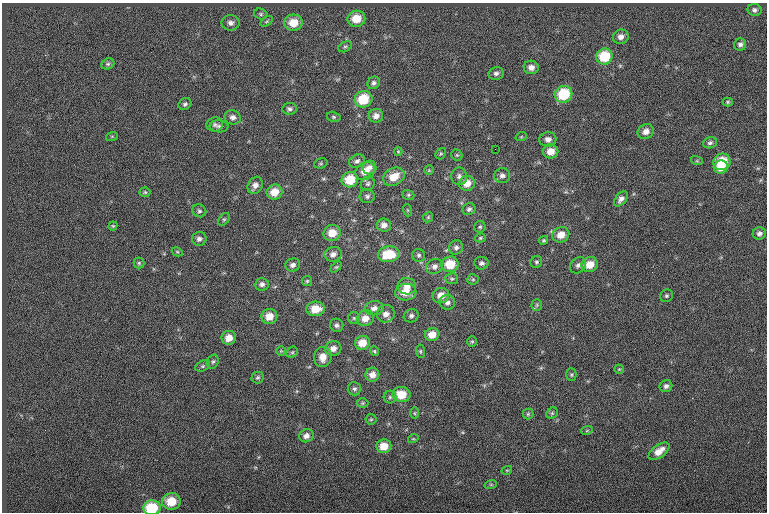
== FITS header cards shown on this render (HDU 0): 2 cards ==
NAXIS1  =                  765
NAXIS2  =                  510

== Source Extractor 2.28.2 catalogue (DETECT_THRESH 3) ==
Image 765 x 510 px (HDU 0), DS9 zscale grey, 1 PNG px = 1 image px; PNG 769 x 514 px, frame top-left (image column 1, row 510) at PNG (2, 3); each listed source drawn as its Kron ellipse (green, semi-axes under 4 px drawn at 4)
Background -0.0419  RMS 6.7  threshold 20.2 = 3 sigma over >= 5 px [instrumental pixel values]
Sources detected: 134; all 134 listed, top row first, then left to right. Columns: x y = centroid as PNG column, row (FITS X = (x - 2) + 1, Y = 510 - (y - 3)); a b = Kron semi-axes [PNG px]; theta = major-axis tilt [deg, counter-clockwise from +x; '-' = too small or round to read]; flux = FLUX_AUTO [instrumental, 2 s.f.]
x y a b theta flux
754 10 7 6 - 1300
261 14 7 5 -16 840
356 19 9 8 - 8800
267 21 7 4 31 750
231 23 9 7 0 1900
293 23 9 8 - 8000
621 37 8 7 - 2400
740 44 6 6 - 1400
345 47 7 5 27 830
604 57 8 8 - 16000
108 64 7 5 21 890
531 67 7 7 - 2600
496 73 8 6 11 1500
374 83 6 6 - 1300
564 94 9 8 - 19000
363 99 9 8 - 15000
728 102 5 4 - 560
185 104 7 5 36 1000
289 109 7 5 5 1200
376 116 7 6 - 2500
233 117 8 7 - 1800
334 117 7 5 -16 790
215 125 8 7 - 1400
219 126 9 6 -4 1200
646 131 8 7 - 3100
112 136 6 4 18 450
521 137 6 3 19 450
548 139 8 7 - 2500
710 143 7 5 19 1100
495 149 2 2 - 420
398 151 4 4 - 480
551 151 7 7 - 4900
441 154 6 5 - 650
457 155 6 5 - 670
357 161 8 6 26 1500
697 161 6 4 -17 530
722 162 8 8 - 14000
321 163 7 5 18 600
370 167 7 6 - 1800
721 167 7 6 - 5800
429 170 5 5 - 520
365 171 10 8 35 5100
459 176 9 8 - 1600
502 176 8 7 - 1800
394 177 11 8 29 7100
350 180 8 7 - 12000
467 183 8 7 - 5500
368 184 7 6 - 1100
255 185 9 7 60 2500
145 192 5 5 - 650
275 192 8 7 - 6000
408 195 6 5 - 720
367 196 7 6 - 1200
621 199 9 5 52 1900
469 209 6 6 - 1100
407 210 6 4 -71 530
199 211 7 6 - 1100
428 217 5 4 - 680
224 219 7 4 52 710
384 225 7 6 - 2500
113 226 4 4 - 530
480 227 6 5 - 750
332 233 8 8 - 6700
759 234 6 6 - 1600
561 235 8 7 - 5000
480 238 5 4 - 580
199 239 7 7 - 1700
543 240 5 4 - 620
456 247 7 7 - 1400
177 252 6 4 -29 540
333 254 8 7 - 2300
389 254 11 8 8 12000
419 255 6 6 - 1100
536 262 6 5 - 850
139 263 5 5 - 720
481 263 7 6 - 1500
450 264 8 8 - 11000
293 265 7 6 - 1700
578 265 9 7 45 1700
590 265 8 7 - 6500
435 266 8 7 - 2000
336 267 6 4 43 630
452 279 6 5 - 860
473 279 5 5 - 620
307 281 5 5 - 600
262 284 7 6 - 1600
407 286 9 8 - 3500
406 292 11 8 4 6300
441 295 8 7 - 4300
666 296 7 6 - 950
447 302 8 7 - 1900
537 305 6 5 - 660
374 308 9 7 8 2200
316 309 9 7 6 7700
386 314 9 8 - 2900
269 316 8 7 - 5800
411 316 7 6 - 1300
354 318 6 6 - 780
365 318 8 7 - 4300
337 325 7 6 - 1100
432 334 7 6 - 4900
229 338 7 7 - 4200
472 341 5 4 - 590
362 343 7 7 - 6000
333 349 8 7 - 2900
281 351 5 5 - 530
374 351 5 3 - 540
420 351 7 4 -84 680
292 352 6 5 - 720
323 357 10 8 83 4700
213 361 7 5 72 870
203 366 7 5 27 830
619 369 5 4 - 480
372 375 7 7 - 3200
571 375 6 5 - 720
258 377 6 6 - 880
666 386 6 6 - 1500
354 389 6 6 - 1200
401 395 9 7 -3 9000
390 397 6 6 - 950
363 403 6 5 - 620
414 413 6 4 -90 520
552 413 6 5 - 730
528 414 5 5 - 630
371 419 5 5 - 600
587 430 6 3 20 500
306 436 7 6 - 2000
413 439 5 3 - 410
384 446 7 7 - 6300
659 451 12 6 36 5000
507 470 5 3 - 460
491 484 6 4 19 580
171 501 9 8 - 10000
152 508 8 7 - 18000
At the frame edge (FLAGS 8, measured only in part): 1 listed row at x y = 152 508